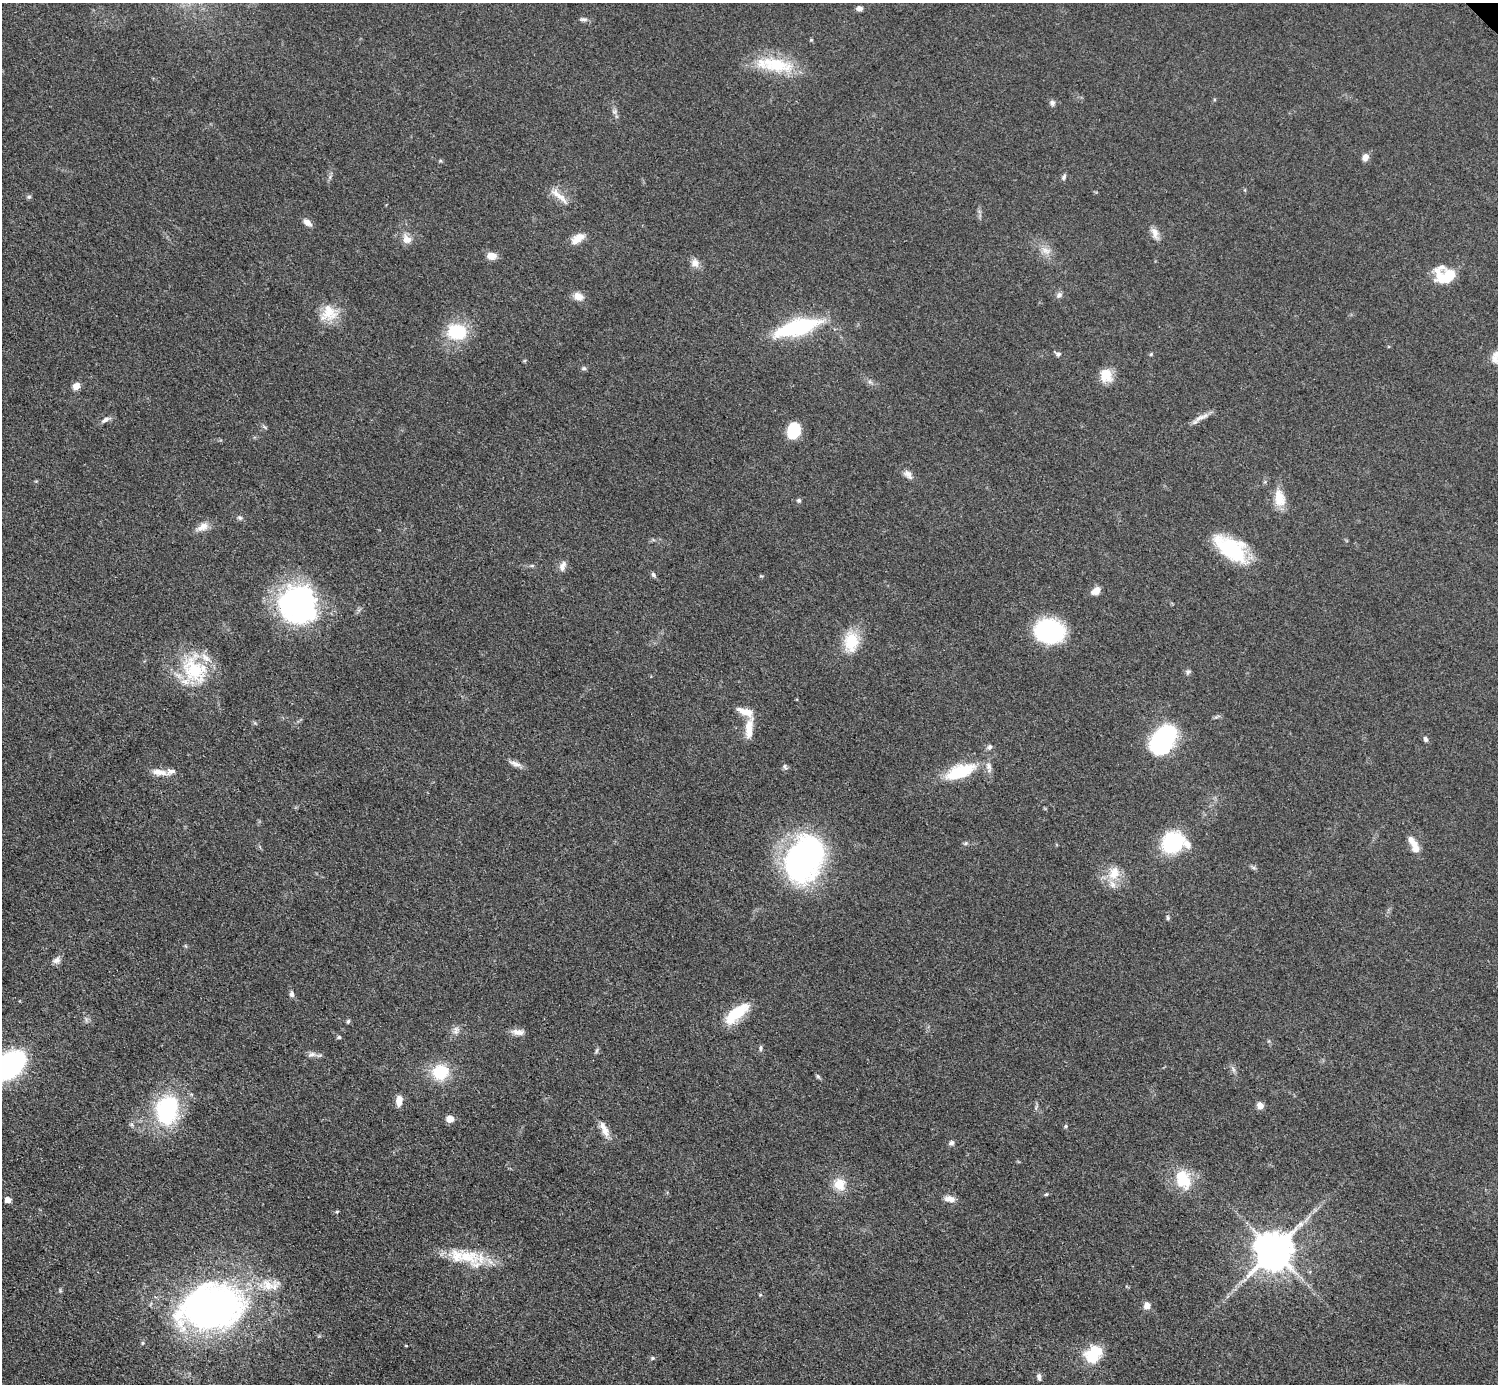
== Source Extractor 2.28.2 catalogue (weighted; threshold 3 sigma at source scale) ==
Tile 7 of 4 x 4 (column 3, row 2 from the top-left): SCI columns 3000-4495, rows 3070-4451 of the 5993 x 5993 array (HDU 1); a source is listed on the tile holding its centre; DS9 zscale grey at full resolution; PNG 1500 x 1386 px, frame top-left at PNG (2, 3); no overlay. Shown black and unused: <1% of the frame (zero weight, under 3 of 5 exposures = <1% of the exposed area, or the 3 px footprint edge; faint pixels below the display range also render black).
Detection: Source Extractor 2.28.2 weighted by HDU 2 'WHT'; one run over the whole footprint, this tile lists its part. Background 0.0505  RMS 0.0053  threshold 0.0239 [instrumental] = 3 sigma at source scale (4.5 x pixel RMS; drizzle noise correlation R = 1.50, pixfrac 1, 0.05/0.05 arcsec/px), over >= 5 px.
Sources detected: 105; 2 inside a brighter object's white glare — not listed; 6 inside a brighter listed object's ellipse — not listed separately; the other 97 listed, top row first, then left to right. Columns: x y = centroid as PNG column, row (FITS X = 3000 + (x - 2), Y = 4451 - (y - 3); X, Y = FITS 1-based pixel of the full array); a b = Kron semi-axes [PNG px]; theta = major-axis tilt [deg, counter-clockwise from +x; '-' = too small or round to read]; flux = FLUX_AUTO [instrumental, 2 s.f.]
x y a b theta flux
859 8 6 5 - 2.2
583 20 9 6 -9 1.5
811 40 5 3 - 0.48
776 64 47 18 -11 27
1052 103 8 6 -77 1.6
614 112 6 6 - 1.3
1365 157 10 7 61 2.8
1064 177 9 5 62 1.2
559 196 32 7 -41 5.8
29 197 6 5 - 0.91
307 222 10 6 -38 3.2
1155 233 16 8 -72 3.9
578 238 18 9 35 6.2
407 239 13 11 -35 4.6
1046 251 14 7 -31 4
491 256 11 8 -4 4.9
695 263 12 10 -66 3.6
1443 279 25 12 -39 11
1059 295 8 7 - 1.8
578 296 12 9 -21 4.5
328 313 23 21 39 12
797 327 50 16 16 51
457 332 16 13 -6 30
1058 354 8 6 -22 1.3
1151 354 5 4 - 0.67
584 368 7 5 12 1.1
1106 375 15 13 -71 9.4
76 386 8 7 - 3.6
1201 417 24 5 25 3.9
105 420 13 6 33 2.1
794 430 12 10 72 28
908 474 13 8 -46 3.2
1279 498 22 13 -80 9.5
799 500 6 5 - 1
240 518 7 6 - 1.3
202 527 19 9 26 4.8
1231 549 40 19 -37 36
532 566 6 4 0 0.78
562 566 14 7 74 3
653 575 7 5 -55 1.3
1095 591 11 7 31 4.5
298 604 39 37 -50 110
1049 631 21 17 -8 76
851 641 26 18 90 16
194 670 42 32 -59 36
1188 672 8 5 31 1.1
749 728 28 9 83 8.1
1426 739 7 5 -65 1.4
1162 740 28 18 57 71
990 747 8 6 85 1.5
515 764 19 6 -19 2.9
785 767 10 5 -71 1.2
159 772 22 7 -7 5.5
960 772 35 14 20 27
1173 842 22 19 38 38
966 843 6 4 46 0.82
1414 845 23 8 -64 6.6
804 859 53 38 63 130
1254 868 8 5 -31 1.1
1114 873 22 15 70 11
1168 918 7 4 -84 0.98
56 960 11 8 29 2.5
292 994 9 6 -83 1.6
737 1013 33 12 40 19
348 1021 6 4 71 0.88
456 1030 13 8 69 2.8
517 1032 16 7 -8 3.6
339 1037 6 4 13 0.85
760 1048 10 4 90 0.99
596 1051 8 3 71 0.88
312 1054 11 7 20 2.4
8 1065 22 14 37 170
1233 1069 7 4 -71 1.2
440 1072 16 15 - 21
818 1076 7 5 -53 0.93
399 1100 12 7 84 4.7
1260 1106 7 6 - 3.7
167 1110 32 24 79 56
450 1119 9 8 - 3.2
1066 1126 5 4 - 0.85
604 1129 24 8 -63 5.4
952 1143 7 6 - 1.4
1183 1180 26 18 -63 18
839 1184 14 13 - 9.2
1046 1194 5 4 - 0.61
950 1199 12 7 -9 4.1
7 1200 5 4 - 5.6
337 1212 5 4 - 0.64
1274 1251 11 10 - 1700
467 1257 38 19 -7 23
760 1295 5 3 - 0.53
1147 1305 7 6 - 4.5
211 1308 66 43 12 250
406 1346 4 2 - 0.44
1094 1356 20 17 10 13
653 1358 5 4 - 1
1039 1377 10 5 -79 1.6
Isophote crosses this tile's border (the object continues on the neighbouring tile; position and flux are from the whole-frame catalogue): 1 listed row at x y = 8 1065